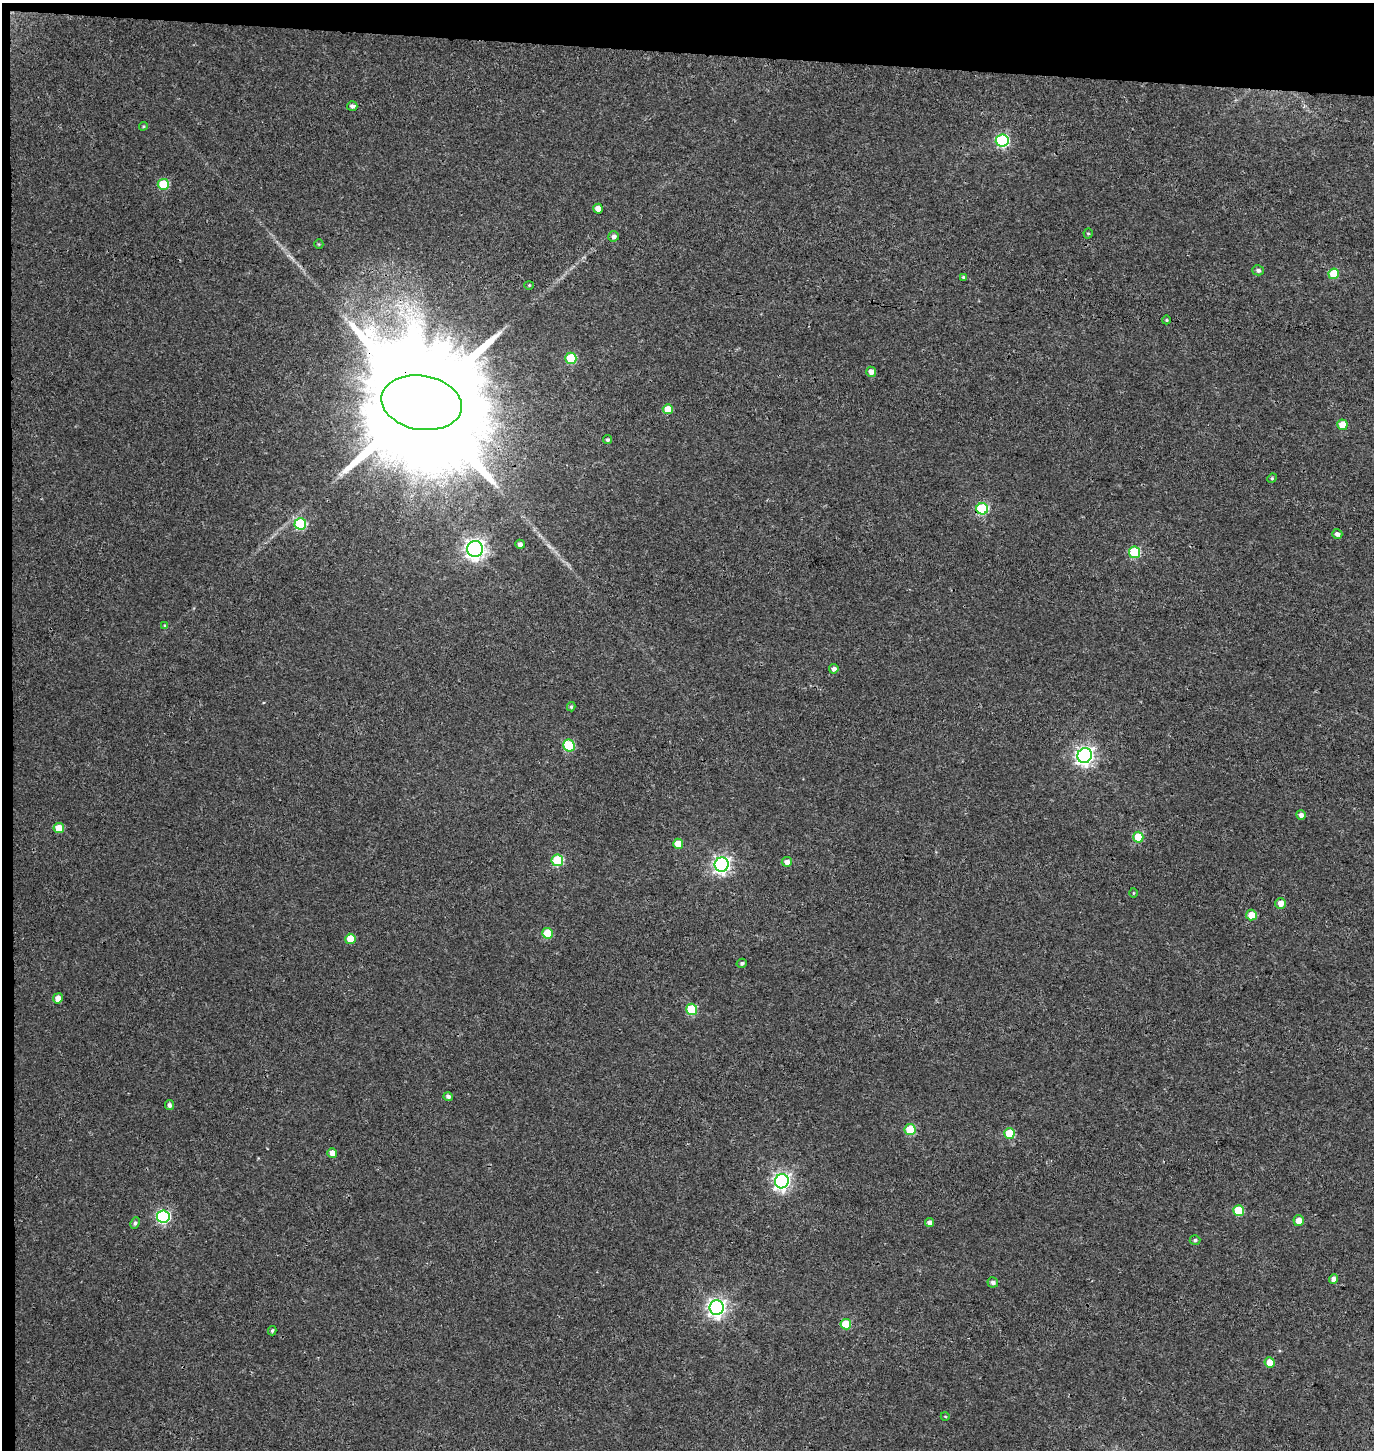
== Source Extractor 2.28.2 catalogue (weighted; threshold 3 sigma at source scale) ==
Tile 1 of 3 x 3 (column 1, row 1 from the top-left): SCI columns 271-1642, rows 2908-4355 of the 4656 x 4358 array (HDU 1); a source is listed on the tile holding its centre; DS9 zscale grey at full resolution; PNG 1376 x 1452 px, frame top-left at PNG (2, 3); each listed source drawn as its Kron ellipse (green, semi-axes under 4 px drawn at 4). Shown black and unused: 4% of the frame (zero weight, under 3 of 4 exposures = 5% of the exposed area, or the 3 px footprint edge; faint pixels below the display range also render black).
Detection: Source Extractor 2.28.2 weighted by HDU 2 'WHT'; one run over the whole footprint, this tile lists its part. Background 0.0327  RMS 0.0043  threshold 0.0193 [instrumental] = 3 sigma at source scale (4.5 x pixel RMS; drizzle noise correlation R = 1.50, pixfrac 1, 0.0396/0.0396 arcsec/px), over >= 5 px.
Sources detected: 65; all 65 listed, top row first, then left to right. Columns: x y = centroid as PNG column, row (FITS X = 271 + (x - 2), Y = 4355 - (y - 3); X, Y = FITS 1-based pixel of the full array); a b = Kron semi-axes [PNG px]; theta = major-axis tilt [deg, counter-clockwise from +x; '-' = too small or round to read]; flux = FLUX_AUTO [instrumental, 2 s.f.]
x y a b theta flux
352 106 5 4 - 1.4
143 126 4 3 - 0.47
1002 140 6 6 - 58
163 184 5 5 - 21
598 209 5 4 - 3.8
1088 233 5 4 - 0.58
614 236 5 5 - 1.4
319 244 5 4 - 0.46
1258 270 6 5 - 1
1334 274 5 5 - 15
963 277 4 4 - 0.57
529 285 4 4 - 0.43
1166 320 4 3 - 0.4
571 358 5 5 - 19
871 372 5 5 - 2.4
422 403 41 27 -10 25000
668 409 5 5 - 6.2
1342 425 5 5 - 6.1
607 440 4 4 - 0.83
1272 478 5 4 - 0.5
982 509 6 5 - 35
300 524 6 5 - 32
1337 534 5 5 - 1.6
520 544 5 4 - 1.4
475 549 8 8 - 210
1134 552 5 5 - 28
165 626 4 4 - 0.73
834 669 5 4 - 1.3
571 707 4 3 - 0.68
569 745 6 5 - 24
1085 755 7 7 - 180
1301 815 5 4 - 1.5
59 828 5 5 - 7.3
1138 837 5 5 - 12
678 844 5 5 - 5.7
557 860 6 5 - 27
787 862 5 5 - 2.2
722 865 7 7 - 140
1133 893 5 3 - 0.37
1281 903 5 5 - 3.3
1251 915 5 5 - 6.7
548 933 5 5 - 12
350 939 5 5 - 8
742 963 5 4 - 0.91
58 998 5 5 - 3.4
692 1009 6 5 - 23
448 1096 5 4 - 1.2
169 1105 5 4 - 1.2
910 1130 5 5 - 18
1009 1133 5 5 - 12
332 1153 5 5 - 3.1
782 1181 7 6 - 150
1239 1211 5 5 - 16
163 1217 6 6 - 66
1299 1221 5 5 - 4.2
930 1222 4 4 - 2
135 1223 6 4 63 0.95
1195 1240 5 4 - 0.84
1334 1279 4 4 - 2.2
993 1282 5 5 - 1.4
717 1308 7 7 - 180
846 1324 5 5 - 10
272 1331 5 3 - 0.65
1270 1362 5 5 - 6
945 1416 4 3 - 0.32
Overlapping masked pixels (flux is a lower limit): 2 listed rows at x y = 422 403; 982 509